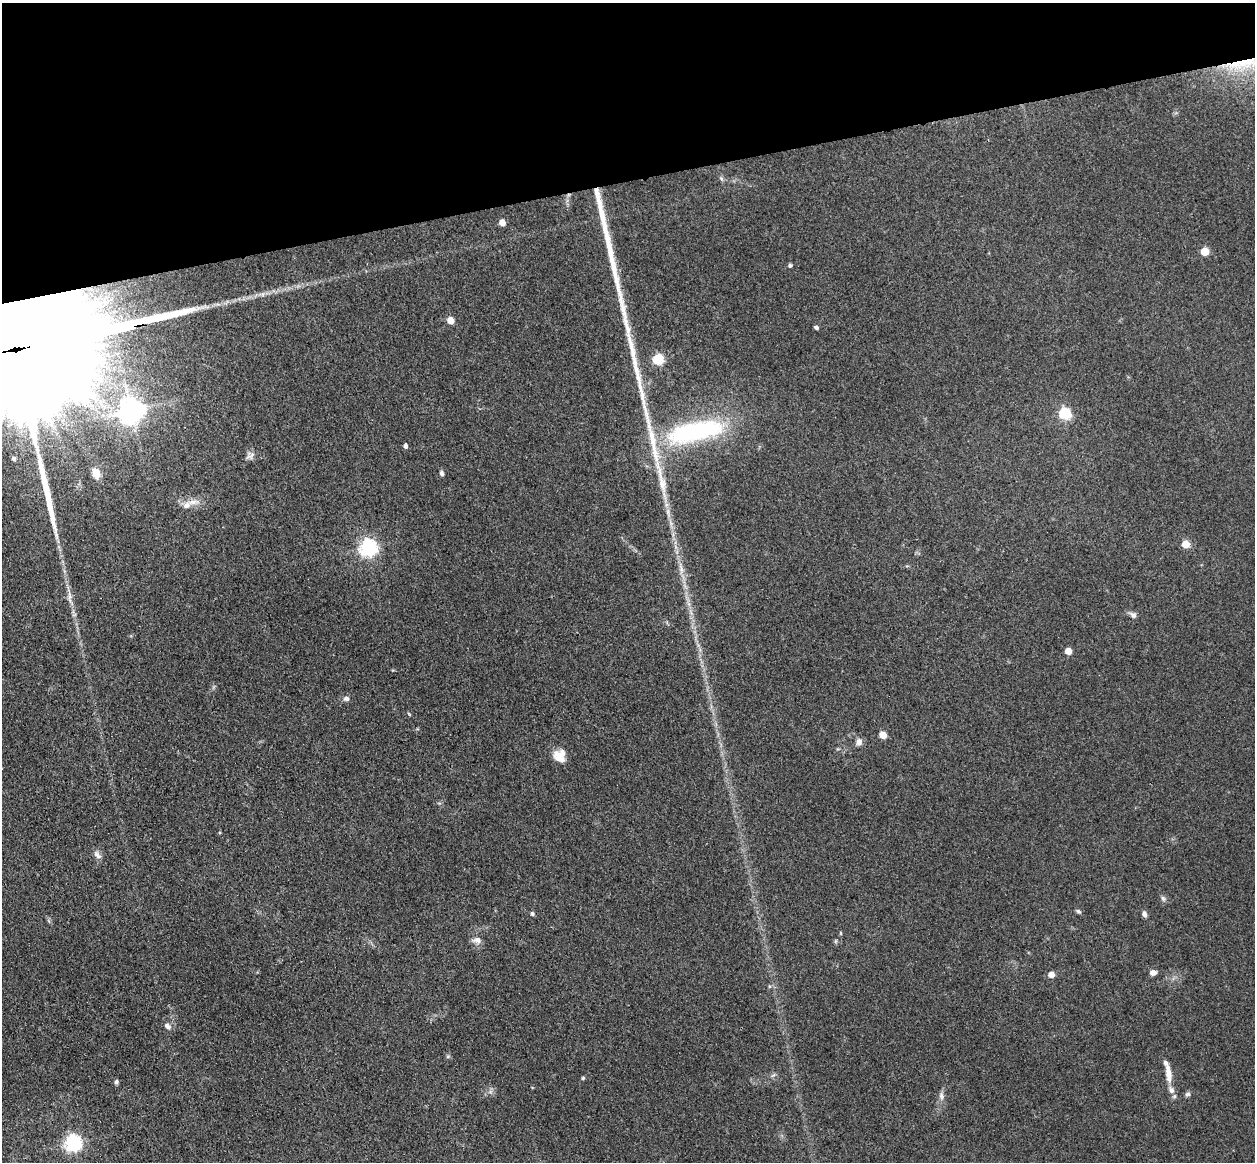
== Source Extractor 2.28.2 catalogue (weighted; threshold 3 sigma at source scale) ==
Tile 3 of 4 x 4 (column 3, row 1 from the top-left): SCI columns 2622-3874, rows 3766-4925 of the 5242 x 5094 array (HDU 1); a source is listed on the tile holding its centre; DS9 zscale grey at full resolution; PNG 1257 x 1164 px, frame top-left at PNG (2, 3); no overlay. Shown black and unused: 15% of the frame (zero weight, under 3 of 4 exposures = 6% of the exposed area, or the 3 px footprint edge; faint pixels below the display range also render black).
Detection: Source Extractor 2.28.2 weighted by HDU 2 'WHT'; one run over the whole footprint, this tile lists its part. Background 0.0963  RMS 0.0067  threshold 0.0302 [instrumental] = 3 sigma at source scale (4.5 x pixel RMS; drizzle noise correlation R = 1.50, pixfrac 1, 0.05/0.05 arcsec/px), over >= 5 px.
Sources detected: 54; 5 long thin detections or spike segments (spike, bleed or trail) — not listed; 3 inside a brighter listed object's ellipse — not listed separately; the other 46 listed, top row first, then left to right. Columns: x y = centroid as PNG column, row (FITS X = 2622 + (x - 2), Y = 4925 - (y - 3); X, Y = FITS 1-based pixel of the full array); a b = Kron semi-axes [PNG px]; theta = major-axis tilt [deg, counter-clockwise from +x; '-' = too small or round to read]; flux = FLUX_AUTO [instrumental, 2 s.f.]
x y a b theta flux
1243 63 57 11 11 35
721 178 8 4 -58 1.3
502 222 5 5 - 7.3
1205 251 5 5 - 22
790 265 5 5 - 1.3
451 321 5 5 - 10
816 328 4 4 - 1.7
658 359 5 5 - 62
102 404 25 11 -60 17
131 410 8 8 - 700
1065 413 6 5 - 73
695 431 65 21 12 120
405 446 4 4 - 2.2
250 456 15 6 31 2.8
14 459 5 4 - 1.3
96 473 11 7 -68 6.1
442 473 6 5 - 1.7
662 481 70 9 -78 32
193 502 20 6 5 6
1186 544 5 5 - 16
368 548 6 6 - 260
1133 615 10 6 -38 2.4
1068 651 5 5 - 12
346 698 8 7 - 2.1
409 714 6 3 -54 0.68
883 735 5 5 - 15
859 742 8 7 - 3.3
559 756 16 14 -65 8.9
97 855 13 7 -48 3.1
1163 898 8 5 -62 1.6
1078 911 7 5 -42 1.4
532 914 5 5 - 1.2
1144 914 7 5 -71 2.4
840 933 5 3 - 0.67
477 940 12 8 -5 3.7
1153 973 8 6 17 3
1051 974 4 4 - 9.1
769 986 5 3 - 0.71
168 1026 10 7 -34 2.6
448 1056 6 4 45 0.92
1168 1074 25 8 -83 7.8
583 1078 5 4 - 0.85
116 1082 6 5 - 1.3
1187 1094 8 6 1 1.5
941 1096 10 6 -76 2.6
73 1143 6 6 - 230
Overlapping masked pixels (flux is a lower limit): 1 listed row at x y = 1243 63
Isophote crosses this tile's border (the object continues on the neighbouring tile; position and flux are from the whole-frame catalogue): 1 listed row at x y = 1243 63